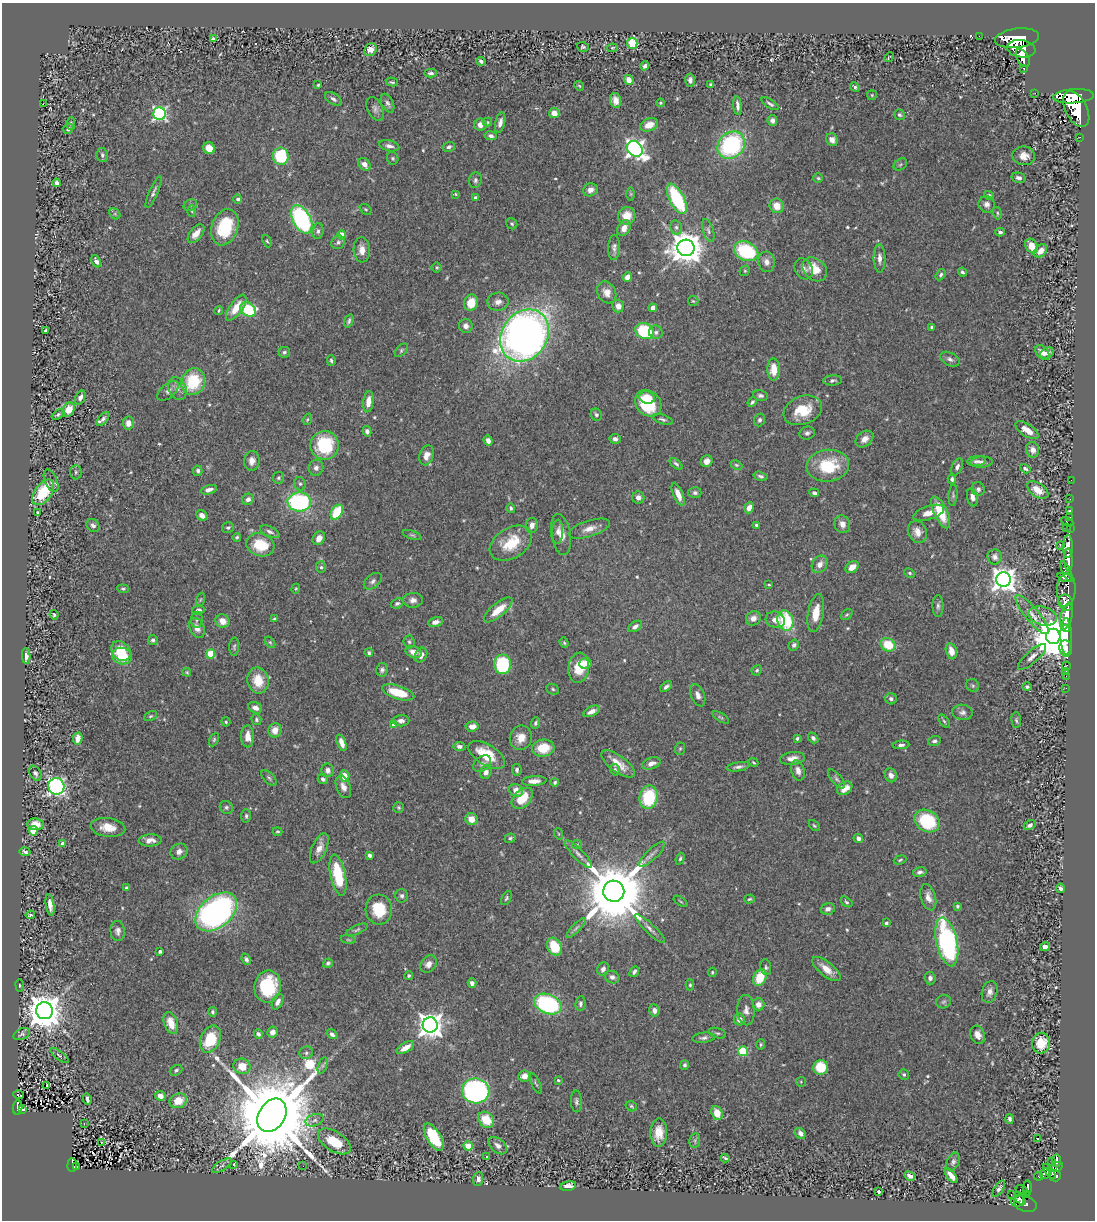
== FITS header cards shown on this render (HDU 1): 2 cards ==
NAXIS1  =                 1093
NAXIS2  =                 1218

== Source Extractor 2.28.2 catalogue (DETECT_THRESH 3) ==
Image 1093 x 1218 px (HDU 1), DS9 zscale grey, 1 PNG px = 1 image px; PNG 1097 x 1222 px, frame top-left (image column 1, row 1218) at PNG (2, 3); each listed source drawn as its Kron ellipse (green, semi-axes under 4 px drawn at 4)
Background 0.41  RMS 0.023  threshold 0.0681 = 3 sigma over >= 5 px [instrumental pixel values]
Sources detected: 588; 1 with non-positive FLUX_AUTO (blend fragments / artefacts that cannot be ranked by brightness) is neither listed nor drawn; of the other 587, the 500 brightest by FLUX_AUTO listed and drawn (87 fainter detections omitted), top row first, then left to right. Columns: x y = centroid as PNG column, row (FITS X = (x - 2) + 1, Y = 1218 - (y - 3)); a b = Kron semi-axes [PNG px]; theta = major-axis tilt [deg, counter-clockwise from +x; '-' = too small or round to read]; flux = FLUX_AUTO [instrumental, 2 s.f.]
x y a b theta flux
979 36 2 2 - 4.4
1017 38 22 9 7 3400
213 39 4 3 - 5.6
632 43 5 5 - 80
583 47 6 4 -17 2
612 48 5 4 - 1.9
1021 49 14 8 -8 2800
370 50 7 5 53 13
889 57 5 2 - 1.8
1023 58 10 5 -60 1300
481 61 5 3 - 3.7
645 66 4 4 - 3.9
1024 68 3 3 - 65
431 73 6 3 0 3.9
629 80 5 4 - 13
690 80 6 5 - 5.7
392 82 6 3 -10 2.7
318 85 3 3 - 2
710 85 4 3 - 2.7
579 86 5 4 - 2
855 87 5 4 - 3.4
1035 93 2 2 - 5.2
872 95 5 5 - 2
1073 96 20 7 4 3900
333 99 9 5 -34 4.8
616 100 7 5 -80 9.9
387 103 10 6 -64 5.3
660 103 4 3 - 1.8
43 104 3 2 - 2.1
770 104 10 4 -32 3.2
737 106 9 4 -84 6.2
375 109 12 7 -64 6.3
1076 109 19 11 -63 4800
554 113 5 5 - 14
159 114 6 6 - 370
899 115 5 5 - 3.3
772 121 5 5 - 5.5
488 122 4 4 - 1.8
71 123 6 4 82 2.3
500 123 10 5 77 7.3
480 125 6 6 - 8.8
649 125 9 6 21 16
68 129 5 5 - 5.6
491 136 6 4 -10 4.3
1080 137 2 2 - 7
832 140 6 6 - 7.4
731 145 15 12 44 190
389 146 10 5 -12 6.3
449 147 6 5 - 4
209 148 6 5 - 22
635 149 8 7 - 780
102 155 7 5 -78 4.2
281 156 8 8 - 91
1024 156 11 9 -10 15
393 158 6 5 - 2.8
364 164 7 5 -46 11
900 164 7 5 35 2.8
818 178 4 4 - 2
1019 178 7 5 -13 5.9
475 180 8 6 77 4.1
56 183 4 3 - 7.6
590 190 7 6 - 9.2
154 192 17 4 66 5.3
456 194 4 3 - 1.8
631 194 7 4 90 2.1
989 195 5 4 - 4.1
475 197 4 4 - 2.7
238 199 4 4 - 4.4
677 199 16 7 -63 120
987 204 8 8 - 7.1
190 205 7 5 25 3.7
777 206 7 7 - 22
366 209 6 4 -39 2.3
192 211 6 4 -88 1.9
997 213 6 4 -76 2.4
115 214 6 5 - 2.6
627 216 9 8 - 25
302 219 15 9 -61 250
512 224 6 5 - 2.6
225 227 18 13 70 79
676 227 7 5 -76 4.5
624 228 8 6 63 13
318 231 8 5 85 4.3
708 231 12 5 -73 5.1
1000 232 5 4 - 4.3
196 234 11 6 52 15
342 235 4 4 - 29
267 241 6 4 -66 2.1
338 242 7 6 - 4.5
1031 246 7 5 -64 15
614 247 12 6 89 6.2
686 248 8 8 - 3300
362 250 13 8 -86 13
746 251 12 9 -25 110
1041 251 7 5 45 13
879 258 14 6 -89 9.8
96 261 6 4 -64 5.7
766 262 10 8 -83 9.2
437 268 5 5 - 2.9
804 269 11 8 -61 7.8
815 269 14 10 -41 32
745 271 5 4 - 2
962 272 5 4 - 2.9
941 275 6 4 58 3.3
627 277 5 4 - 14
607 292 11 9 -62 12
693 301 5 5 - 2.2
498 302 10 9 - 9.7
471 303 8 7 - 33
618 306 6 6 - 11
236 308 15 6 55 27
653 308 4 4 - 13
219 310 4 3 - 2.1
248 310 8 6 -33 100
349 321 7 3 71 3.3
466 326 7 7 - 7.8
932 327 4 3 - 2.1
46 331 4 3 - 3.3
644 331 9 7 -25 120
656 332 7 6 - 5.2
525 335 27 23 54 1200
401 350 8 5 47 2.9
284 352 6 5 - 3.4
1042 352 8 5 -47 11
1047 353 7 5 25 9.4
950 359 10 6 -28 6.1
331 361 5 3 - 2.7
774 369 11 6 -89 24
833 380 9 5 4 3.9
193 382 13 11 64 80
177 388 12 8 -65 9.5
168 391 13 7 40 6.2
760 395 7 5 -8 4.1
80 397 7 4 67 5.4
647 397 8 6 -15 21
368 402 10 5 83 14
752 402 5 3 - 2.9
648 403 14 12 -47 79
69 410 7 6 - 20
803 410 20 14 22 46
596 414 6 5 - 3.1
58 415 7 3 32 3.3
103 419 8 4 50 4.1
307 419 6 3 70 1.8
662 419 11 4 -18 3.7
760 420 6 5 - 4.1
128 423 6 5 - 12
1027 430 13 6 -34 20
367 431 5 4 - 4.5
807 433 8 6 19 4.5
615 439 5 5 - 5.3
864 439 10 7 40 11
488 441 5 4 - 6.8
324 445 14 14 - 92
1033 450 8 6 -73 11
426 455 10 7 71 14
252 461 10 8 82 11
707 461 6 5 - 7.9
977 461 9 5 7 4.7
981 462 11 5 4 5.7
676 464 7 4 -41 3.8
736 465 6 4 -26 2.4
828 466 21 16 6 74
957 467 9 5 66 5.3
316 468 8 7 - 7
1025 469 6 3 -32 3.6
198 471 5 4 - 4.4
76 472 7 5 90 2.9
761 476 7 4 -17 3.6
278 478 6 5 - 2.8
952 479 4 4 - 3.6
1071 480 2 2 - 6.4
51 481 12 6 -66 6.6
300 484 7 5 -74 3.4
978 489 7 6 - 5.5
209 490 8 4 15 7.8
1038 490 12 7 -34 24
43 492 14 8 53 72
695 493 6 5 - 3.7
814 493 5 4 - 4.4
678 494 12 5 -67 14
953 495 10 4 85 3.2
972 497 9 5 -76 9.4
638 498 6 6 - 7.3
248 499 6 5 - 6.9
1070 499 2 2 - 5.9
299 502 12 9 -2 190
511 508 5 4 - 3.1
749 508 5 4 - 12
1070 511 3 3 - 26
337 512 8 5 58 73
941 512 17 6 -65 45
37 513 4 3 - 3.5
929 513 16 6 18 13
202 515 6 5 - 8.8
1070 517 2 2 - 6.8
1067 522 7 3 -27 71
842 524 9 7 -69 11
93 525 7 5 -46 4.6
532 525 7 6 - 8.3
756 525 3 3 - 4
1067 527 3 2 - 6.9
228 528 6 5 - 3.1
1070 528 2 2 - 8.4
589 529 21 8 18 16
270 532 10 5 -24 5.2
558 532 12 5 88 6.6
917 532 11 9 -67 14
412 535 10 4 -20 2.7
561 535 21 9 -80 18
237 537 4 4 - 2.6
319 538 7 6 - 11
511 543 23 15 31 51
260 545 14 11 -17 51
1060 545 3 2 - 7.3
1068 547 11 5 88 1100
995 557 7 7 - 7.1
1068 560 11 4 -87 1200
820 564 9 7 57 11
321 567 6 5 - 3.1
852 567 7 5 39 17
1067 572 11 4 -65 430
910 573 5 4 - 2.2
1065 577 7 3 -15 380
1004 579 7 7 - 1600
373 581 10 6 40 5.8
769 585 3 2 - 1.8
123 589 6 4 -6 2.3
296 589 5 4 - 1.9
1066 590 16 9 85 800
200 600 7 3 71 1.9
413 600 10 7 2 7.7
397 603 6 5 - 3.2
1066 603 8 7 - 920
938 606 11 5 -90 4.7
198 610 6 5 - 6.6
498 610 17 6 40 28
816 613 19 7 80 26
54 615 5 4 - 2.4
847 615 6 4 40 2.4
1032 615 25 7 -51 18
1043 616 14 9 -16 16
1066 616 14 5 76 2600
753 618 8 7 - 10
275 619 4 3 - 3.1
197 620 8 6 84 4.1
775 620 10 8 -24 11
222 621 7 6 - 15
785 621 10 8 -74 91
435 622 7 5 14 7.4
635 626 7 4 32 5.3
197 628 10 7 -63 11
1067 628 4 3 - 400
1053 636 8 7 - 7400
1066 637 18 5 -89 1900
153 640 5 5 - 3.2
270 642 6 4 -53 2.2
409 642 6 5 - 3
564 643 5 4 - 2.2
794 645 6 5 - 4.7
888 645 8 6 -32 44
234 647 9 5 88 3.1
1066 648 8 6 -81 440
121 651 11 8 -49 36
951 651 8 5 -77 16
414 652 8 5 -19 13
369 653 4 4 - 2.7
210 654 4 4 - 70
421 655 8 5 62 8.6
26 656 8 4 -88 6.4
122 656 10 8 -14 48
1032 657 18 6 41 9.4
585 663 6 5 - 15
503 664 10 8 -90 120
1066 666 5 3 - 16
579 668 15 10 82 37
382 670 7 6 - 4.3
757 670 5 4 - 2.4
1066 671 2 2 - 5.5
187 672 4 4 - 1.9
1066 676 2 2 - 8
258 680 13 10 -80 34
973 686 7 6 - 3
666 687 7 4 40 4.5
1027 687 5 4 - 3
1066 688 2 2 - 4.8
553 689 6 5 - 3.1
398 692 17 6 -17 49
698 695 12 6 -67 7.7
891 699 6 5 - 4.9
255 708 7 5 -25 8.2
592 711 9 5 26 11
963 712 10 7 -7 6.3
150 716 7 4 26 2.6
721 717 9 4 -31 2.6
256 719 6 5 - 3.1
1016 720 8 5 -86 3
401 721 8 5 1 6.6
944 721 8 4 -54 2.8
226 722 4 4 - 2.2
535 723 6 4 68 3.4
394 725 4 4 - 16
472 726 6 5 - 12
275 730 7 6 - 16
248 736 11 6 -88 15
78 738 6 4 79 19
521 738 12 11 - 18
797 738 3 3 - 2.7
813 738 6 4 -48 4.4
214 740 7 4 64 2.4
934 741 6 5 - 4.1
341 743 9 4 -71 11
901 745 8 4 5 4.5
459 746 6 4 -7 5.3
543 748 11 8 7 38
680 749 6 5 - 2.4
487 755 20 10 -32 49
792 758 12 6 6 13
754 762 5 3 - 1.8
651 763 9 5 19 9.7
482 764 10 7 38 5.8
618 764 20 8 -37 24
738 767 12 4 9 5.3
328 770 7 6 - 7.7
517 770 6 4 -81 3.6
615 770 6 4 -76 2.7
798 770 10 6 -73 9.6
486 772 7 5 68 7.9
35 773 8 5 -61 3.7
891 775 7 6 - 7.4
344 776 6 5 - 22
269 778 10 5 -45 3.7
323 779 5 4 - 4.3
837 779 11 5 -50 4.1
534 781 12 5 3 10
555 782 4 3 - 2.5
56 786 8 8 - 390
343 787 12 7 -69 10
845 788 8 6 31 19
516 790 7 6 - 14
649 797 12 9 76 88
522 798 12 8 44 38
226 807 7 6 - 3.6
399 807 5 5 - 2.3
246 816 6 4 -88 3.4
472 819 6 6 - 17
927 821 13 10 -32 100
36 824 8 6 -5 15
1030 825 6 4 30 4.6
814 826 6 4 -47 2.2
108 827 17 9 -7 23
33 831 4 4 - 47
278 831 5 3 - 1.8
559 834 6 3 -71 1.8
510 838 5 4 - 3
858 838 5 4 - 6.5
150 840 11 6 4 11
63 844 4 4 - 13
577 845 5 4 - 1.8
319 848 16 7 65 13
25 852 5 4 - 4.7
179 852 9 7 29 7.9
578 854 19 5 -45 8.6
652 854 17 5 44 8.1
370 855 4 4 - 4.9
680 859 6 4 70 2.9
900 860 6 3 20 2.2
920 872 7 4 14 4.7
338 875 21 7 -78 76
127 888 4 3 - 4.3
1060 888 4 3 - 4.1
614 891 10 10 - 18000
402 896 6 6 - 4.1
928 897 13 7 -75 12
506 898 7 4 62 2.6
750 899 5 4 - 2.4
681 901 8 3 -35 1.9
846 902 7 4 -38 2.4
50 905 11 4 -82 9.8
957 906 4 4 - 2.6
379 909 15 13 -85 50
828 909 7 5 16 7
216 912 24 15 39 520
30 915 4 3 - 2.1
886 923 3 3 - 3.6
576 928 13 4 45 4.7
650 928 20 5 -44 8.2
357 930 11 4 24 3.5
118 931 10 7 -86 6.4
348 940 7 3 -9 2.3
947 942 25 10 -77 260
554 947 9 7 -64 49
1045 947 5 4 - 8
160 952 4 3 - 3.4
246 959 6 4 -68 3.7
328 963 5 4 - 3.1
428 964 9 7 52 11
766 967 8 5 -81 3.5
603 969 7 5 64 6.4
826 969 17 7 -38 19
634 972 5 4 - 4.1
712 972 4 3 - 1.9
409 976 4 4 - 3.3
612 977 7 6 - 6.2
760 978 8 6 67 37
930 978 6 5 - 6.2
472 983 5 4 - 4.8
20 985 6 4 -83 1.8
690 985 5 4 - 2.5
268 986 16 13 81 94
990 992 11 7 73 9.5
278 1002 8 5 62 7.7
944 1002 7 6 - 3.4
548 1004 14 9 -23 200
580 1004 7 5 84 4.1
758 1004 6 6 - 11
654 1010 6 5 - 6.6
746 1010 15 8 -88 9.6
44 1011 8 8 - 4200
212 1012 5 4 - 3
739 1019 6 5 - 10
171 1023 11 7 -71 24
430 1025 7 7 - 1600
272 1032 5 5 - 9.2
717 1033 9 5 -15 3.3
22 1034 9 5 25 3.6
258 1034 4 3 - 4.2
332 1034 6 4 -36 5.3
978 1035 9 7 -68 11
704 1038 11 5 5 5.2
210 1039 14 9 66 61
1041 1043 10 9 - 25
761 1045 5 4 - 2
405 1048 9 5 30 15
743 1051 5 5 - 91
306 1053 7 6 - 4.4
59 1055 11 4 -37 3.5
684 1065 5 4 - 3.8
242 1066 8 7 - 25
322 1066 9 4 72 3.4
821 1067 7 7 - 53
176 1070 7 5 28 3.1
904 1075 5 5 - 3.2
525 1076 6 5 - 13
558 1080 3 3 - 2
801 1082 5 5 - 1.8
536 1083 11 4 -62 2.9
46 1086 3 3 - 38
476 1091 13 12 - 360
18 1095 5 2 - 2.6
160 1096 5 5 - 13
87 1099 6 3 -76 4.1
178 1101 9 7 23 25
576 1101 11 5 -87 4.5
631 1106 6 5 - 2.5
18 1108 7 4 83 80
23 1109 3 3 - 7.4
717 1113 7 5 -69 25
272 1115 18 13 58 41000
1010 1119 5 4 - 3.7
315 1120 9 6 18 5.5
486 1120 9 7 -51 39
84 1123 3 2 - 1.9
659 1133 14 8 89 25
800 1133 6 4 -51 7.8
434 1137 15 7 -59 85
1038 1139 3 3 - 44
695 1140 7 5 81 3.3
334 1141 18 9 -33 48
101 1143 3 2 - 31
468 1146 4 4 - 56
498 1146 11 6 -41 7.3
487 1157 3 3 - 2.6
725 1158 4 2 - 2.4
1057 1161 7 3 90 150
953 1162 10 6 67 4.7
1052 1162 3 2 - 3
234 1164 3 2 - 1.8
72 1165 7 4 89 56
222 1166 11 4 32 3.9
303 1166 2 2 - 3.3
77 1167 3 2 - 14
1055 1167 8 4 16 260
1049 1171 9 4 -55 350
1046 1173 6 5 - 290
910 1176 5 3 - 5.5
951 1176 8 4 -52 11
1039 1176 4 3 - 22
1055 1176 6 5 - 290
478 1179 7 5 84 5.9
568 1186 8 4 11 8.5
1027 1188 8 3 89 140
999 1189 9 4 57 3.6
1021 1189 6 2 -17 8.1
879 1192 3 3 - 3.9
1026 1194 4 3 - 110
1011 1195 3 2 - 12
1020 1199 7 3 -54 210
1018 1201 7 5 28 250
1025 1204 12 8 -21 440
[87 fainter detections neither listed nor drawn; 1 non-positive-flux detection neither listed nor drawn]